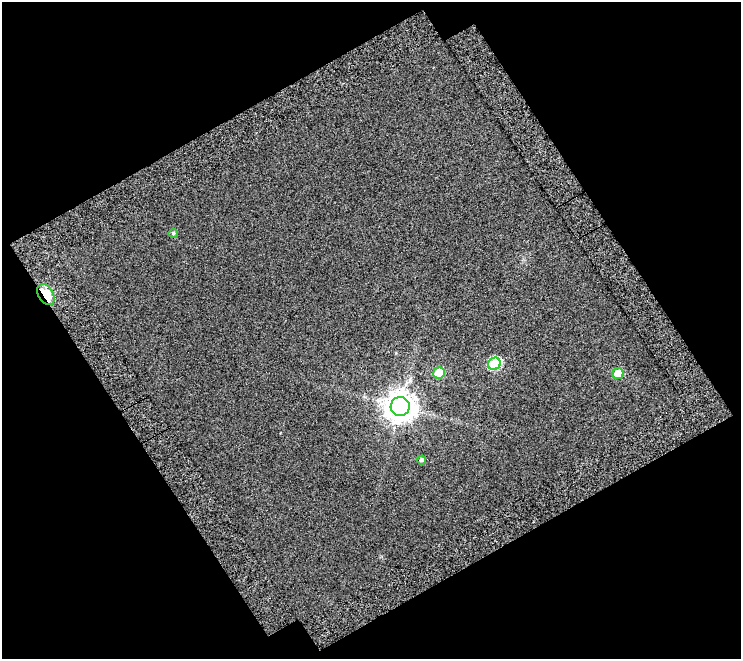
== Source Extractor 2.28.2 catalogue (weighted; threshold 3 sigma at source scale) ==
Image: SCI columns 48-786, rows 83-739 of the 832 x 823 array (HDU 1 of 3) = the unmasked area's bounding box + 8 px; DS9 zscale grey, full resolution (1 PNG px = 1 image px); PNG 743 x 661 px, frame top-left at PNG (2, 2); each listed source drawn as its Kron ellipse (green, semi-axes under 4 px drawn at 4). Shown black and unused: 47% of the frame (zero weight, under 4 of 8 exposures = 22% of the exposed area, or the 3 px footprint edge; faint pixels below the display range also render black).
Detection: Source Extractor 2.28.2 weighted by HDU 2 'WHT'. Background 0.017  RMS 0.0065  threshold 0.0265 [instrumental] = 3 sigma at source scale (4.09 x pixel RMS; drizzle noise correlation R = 1.36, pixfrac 0.8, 0.0396/0.0396 arcsec/px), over >= 5 px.
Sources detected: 7; all 7 listed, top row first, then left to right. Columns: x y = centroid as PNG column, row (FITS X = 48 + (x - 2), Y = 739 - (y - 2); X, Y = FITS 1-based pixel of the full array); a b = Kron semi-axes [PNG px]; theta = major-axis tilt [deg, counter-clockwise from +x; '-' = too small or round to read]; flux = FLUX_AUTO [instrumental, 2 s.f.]
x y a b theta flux
173 233 5 4 - 1
46 294 11 7 -59 22
494 364 6 6 - 51
439 373 6 5 - 20
618 374 6 5 - 13
400 406 9 9 - 840
422 460 4 4 - 1.5
Overlapping masked pixels (flux is a lower limit): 1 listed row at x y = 46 294